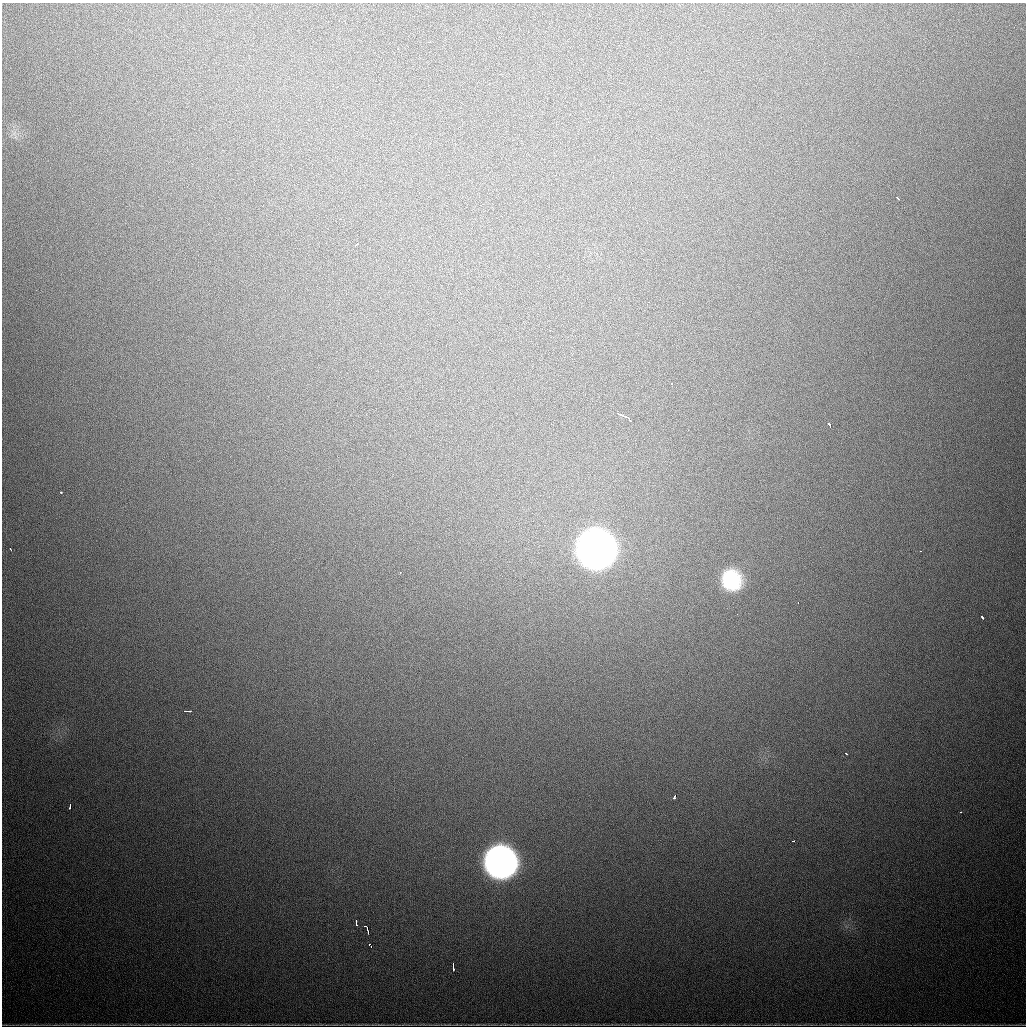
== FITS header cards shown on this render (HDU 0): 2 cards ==
NAXIS1  =                 1024
NAXIS2  =                 1024

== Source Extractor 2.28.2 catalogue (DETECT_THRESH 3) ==
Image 1024 x 1024 px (HDU 0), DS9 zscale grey, 1 PNG px = 1 image px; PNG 1028 x 1028 px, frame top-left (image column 1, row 1024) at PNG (2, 3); no overlay
Background 841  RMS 24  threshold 72.2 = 3 sigma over >= 5 px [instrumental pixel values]
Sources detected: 29; all 29 listed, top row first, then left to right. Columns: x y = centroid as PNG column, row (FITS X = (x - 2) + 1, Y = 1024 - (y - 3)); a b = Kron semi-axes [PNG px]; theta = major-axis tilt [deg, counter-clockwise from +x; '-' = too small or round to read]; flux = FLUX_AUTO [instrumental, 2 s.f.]
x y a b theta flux
429 42 4 2 - 2.1e+03
897 198 4 2 - 3.9e+03
340 219 3 2 - 1.4e+03
356 245 5 2 - 4.5e+03
671 383 3 3 - 1.0e+04
620 414 8 3 -24 6.5e+03
625 416 6 2 -26 5.2e+03
630 420 4 2 - 4.5e+03
829 425 6 3 -60 5.0e+03
61 492 3 2 - 2.5e+03
10 549 3 2 - 2.2e+03
596 549 23 22 - 2.7e+06
921 551 3 2 - 1.7e+03
400 573 3 2 - 2.0e+03
731 580 25 22 -67 9.4e+04
798 603 3 2 - 1.3e+03
982 617 4 3 - 2.9e+03
186 711 8 2 0 1.1e+04
846 753 4 2 - 2.7e+03
674 797 5 3 - 1.7e+04
70 807 5 2 - 3.7e+03
960 812 3 2 - 2.0e+03
794 841 3 2 - 4.6e+03
500 862 22 21 - 1.2e+06
356 924 6 3 -77 6.4e+03
367 929 9 3 -65 8.2e+03
369 944 3 3 - 4.6e+03
371 947 3 2 - 5.8e+03
453 967 7 2 -87 4.2e+03